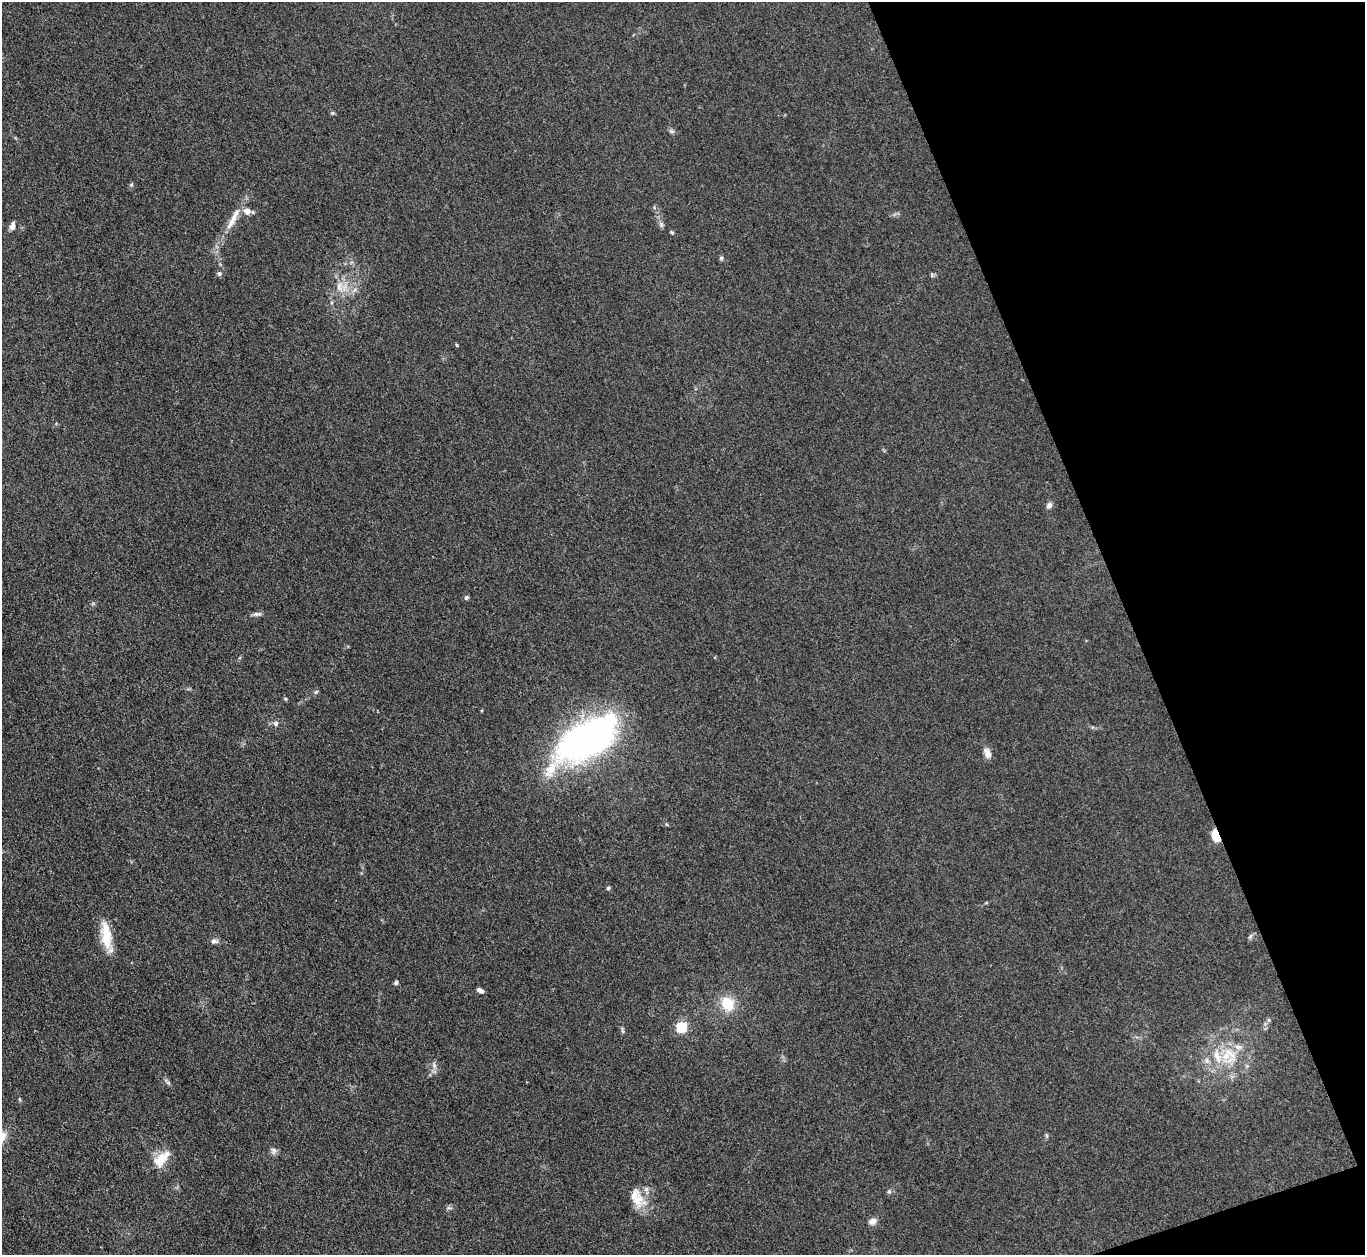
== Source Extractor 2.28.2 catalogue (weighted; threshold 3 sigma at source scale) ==
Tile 12 of 4 x 4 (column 4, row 3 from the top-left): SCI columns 4091-5453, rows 1403-2655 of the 5454 x 5440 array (HDU 1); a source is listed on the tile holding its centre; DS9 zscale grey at full resolution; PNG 1367 x 1257 px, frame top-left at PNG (2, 2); no overlay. Shown black and unused: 18% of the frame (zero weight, under 3 of 4 exposures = <1% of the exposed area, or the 3 px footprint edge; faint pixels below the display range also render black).
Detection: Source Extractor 2.28.2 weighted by HDU 2 'WHT'; one run over the whole footprint, this tile lists its part. Background 0.0587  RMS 0.0052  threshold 0.0233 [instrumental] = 3 sigma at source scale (4.5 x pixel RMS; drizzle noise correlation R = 1.50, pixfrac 1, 0.05/0.05 arcsec/px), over >= 5 px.
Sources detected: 43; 1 inside a brighter object's white glare — not listed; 3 inside a brighter listed object's ellipse — not listed separately; the other 39 listed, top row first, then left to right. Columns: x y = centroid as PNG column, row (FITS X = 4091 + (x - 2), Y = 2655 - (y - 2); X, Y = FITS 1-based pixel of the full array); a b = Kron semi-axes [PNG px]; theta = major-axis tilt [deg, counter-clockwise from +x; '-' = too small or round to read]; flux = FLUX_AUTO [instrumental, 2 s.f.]
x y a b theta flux
672 131 8 5 -19 1.1
131 185 6 4 18 0.64
247 211 8 8 - 3.6
232 221 29 8 60 7.7
661 224 8 5 -46 1.2
12 226 9 5 77 2.7
672 232 6 4 -31 0.6
721 258 6 5 - 0.91
219 273 6 5 - 1
339 286 13 9 82 4.7
1049 505 7 6 - 2
466 597 6 5 - 0.99
255 614 8 6 13 1.4
316 692 6 4 44 0.71
286 699 6 3 -70 0.6
276 723 7 6 - 1.6
589 739 54 25 32 260
987 753 14 8 -68 3.2
1216 836 14 7 -67 8.5
608 888 5 5 - 0.84
106 936 36 13 -89 12
1250 937 7 4 20 0.89
214 941 10 6 0 1.6
396 982 5 4 - 1.3
480 990 7 4 -28 2
728 1004 16 14 -67 12
681 1027 5 5 - 48
622 1030 11 3 -75 0.85
1238 1047 10 6 -10 2.4
1225 1056 27 13 -32 14
434 1065 10 6 -75 2
168 1083 6 4 -20 0.88
19 1099 6 3 -70 0.55
274 1151 10 7 -80 1.8
160 1160 22 14 45 9.6
889 1192 7 4 -1 0.85
637 1198 27 16 -64 11
449 1208 7 4 -18 0.89
872 1221 10 8 21 2.6
Overlapping masked pixels (flux is a lower limit): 1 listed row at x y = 1216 836